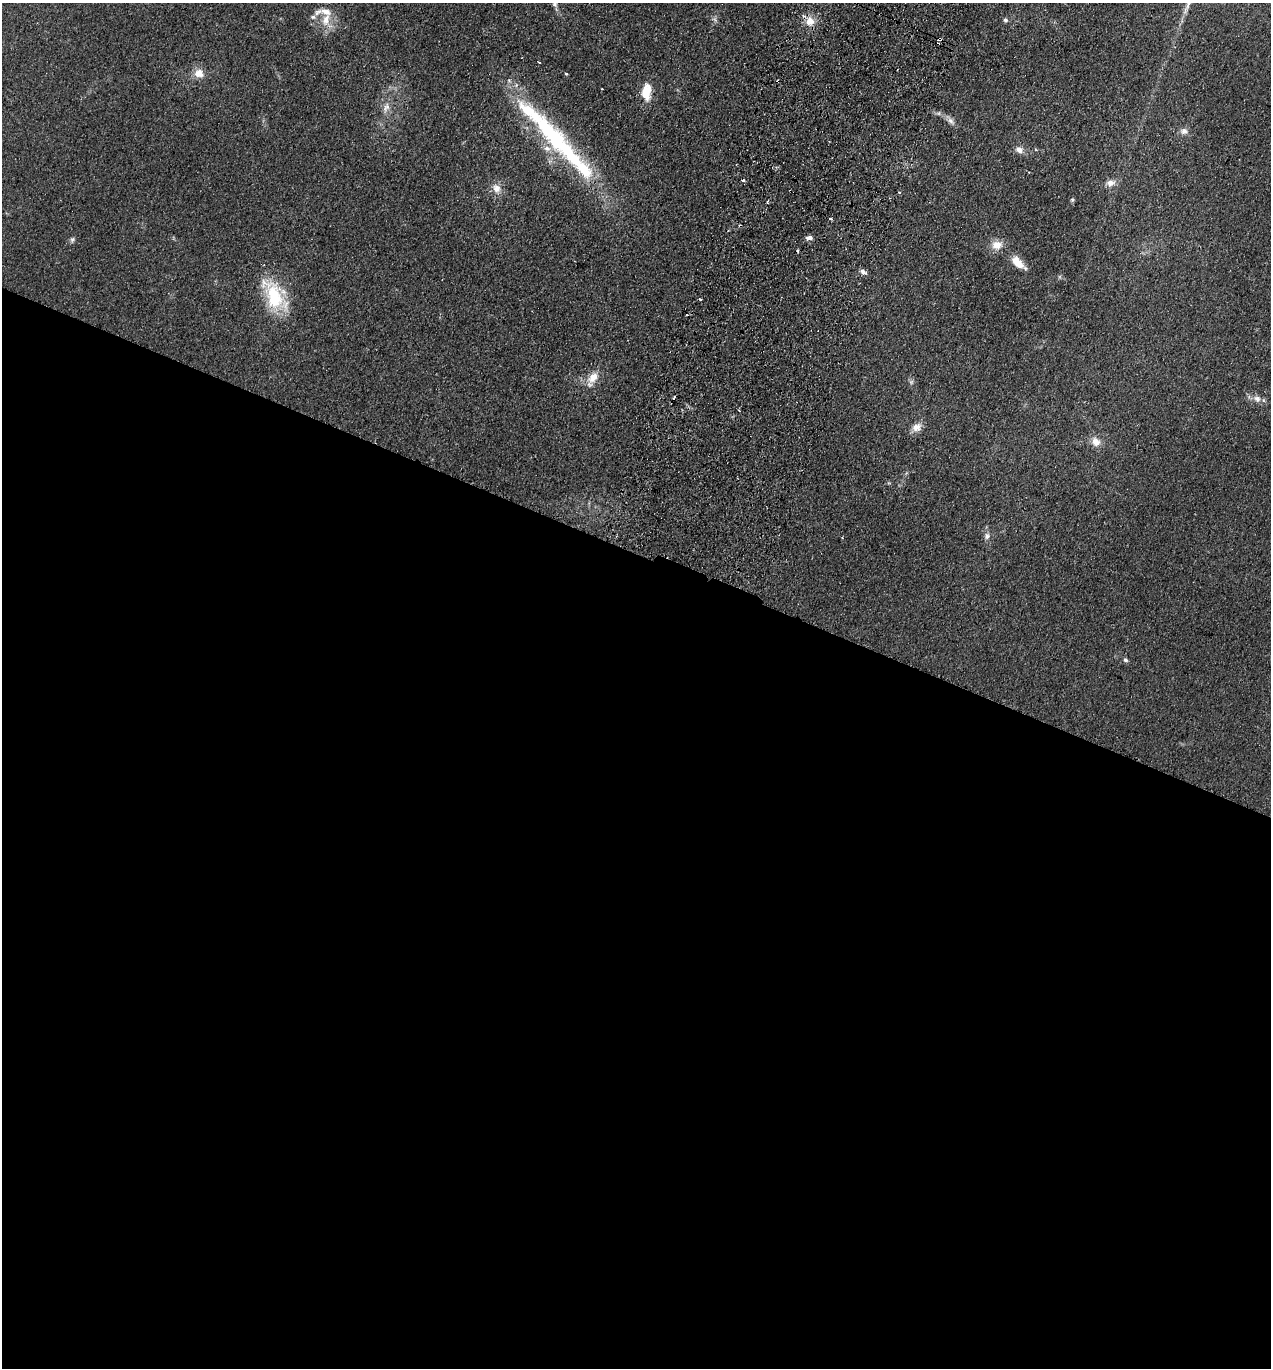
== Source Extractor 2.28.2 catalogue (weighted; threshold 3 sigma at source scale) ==
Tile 14 of 4 x 4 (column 2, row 4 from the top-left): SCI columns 1462-2730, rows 24-1389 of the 5591 x 5514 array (HDU 1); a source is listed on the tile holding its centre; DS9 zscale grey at full resolution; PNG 1273 x 1370 px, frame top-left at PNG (2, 3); no overlay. Shown black and unused: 60% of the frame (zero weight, under 2 of 3 exposures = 3% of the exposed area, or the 3 px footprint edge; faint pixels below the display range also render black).
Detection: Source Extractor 2.28.2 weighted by HDU 2 'WHT'; one run over the whole footprint, this tile lists its part. Background 0.098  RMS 0.01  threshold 0.0465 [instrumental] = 3 sigma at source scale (4.5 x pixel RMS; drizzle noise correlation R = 1.50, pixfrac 1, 0.05/0.05 arcsec/px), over >= 5 px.
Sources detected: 46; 1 inside a brighter object's white glare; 6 cosmic-ray / hot-pixel residue — not listed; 4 inside a brighter listed object's ellipse — not listed separately; the other 35 listed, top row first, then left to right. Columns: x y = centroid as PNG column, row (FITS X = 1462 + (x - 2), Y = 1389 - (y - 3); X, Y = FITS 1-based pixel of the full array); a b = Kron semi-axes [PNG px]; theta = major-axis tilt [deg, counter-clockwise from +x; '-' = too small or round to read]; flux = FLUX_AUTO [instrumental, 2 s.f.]
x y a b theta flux
555 4 8 7 - 3.1
313 17 7 6 - 2.6
326 19 20 11 73 15
1005 20 6 5 - 2.3
810 21 12 11 - 12
940 39 5 3 - 4.4
539 62 3 2 - 1.1
199 73 13 12 - 11
566 74 3 3 - 2.6
646 92 20 11 88 19
386 108 16 8 67 8
951 121 15 7 -52 5.1
1184 131 11 8 -9 5.3
552 135 121 22 -47 180
1019 150 12 9 -28 6.4
742 180 3 3 - 3.1
1110 183 12 9 15 7.6
496 188 13 11 -66 9.2
899 193 4 2 - 0.98
1072 200 6 5 - 1.6
830 218 4 3 - 15
809 238 8 5 9 4.6
72 240 8 6 69 2.4
997 245 14 11 6 11
1017 262 17 9 -45 15
863 271 9 5 -28 4.2
274 296 43 21 -62 61
593 377 18 11 52 14
911 382 7 6 - 2.3
674 397 3 3 - 5.7
1257 399 9 8 - 6
917 427 13 11 33 8.5
1096 442 13 11 -58 9.3
987 536 9 8 - 4.3
1125 660 6 5 - 2.2
Overlapping masked pixels (flux is a lower limit): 2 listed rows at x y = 810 21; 940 39
Isophote crosses this tile's border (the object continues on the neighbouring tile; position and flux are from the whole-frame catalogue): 1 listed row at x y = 555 4